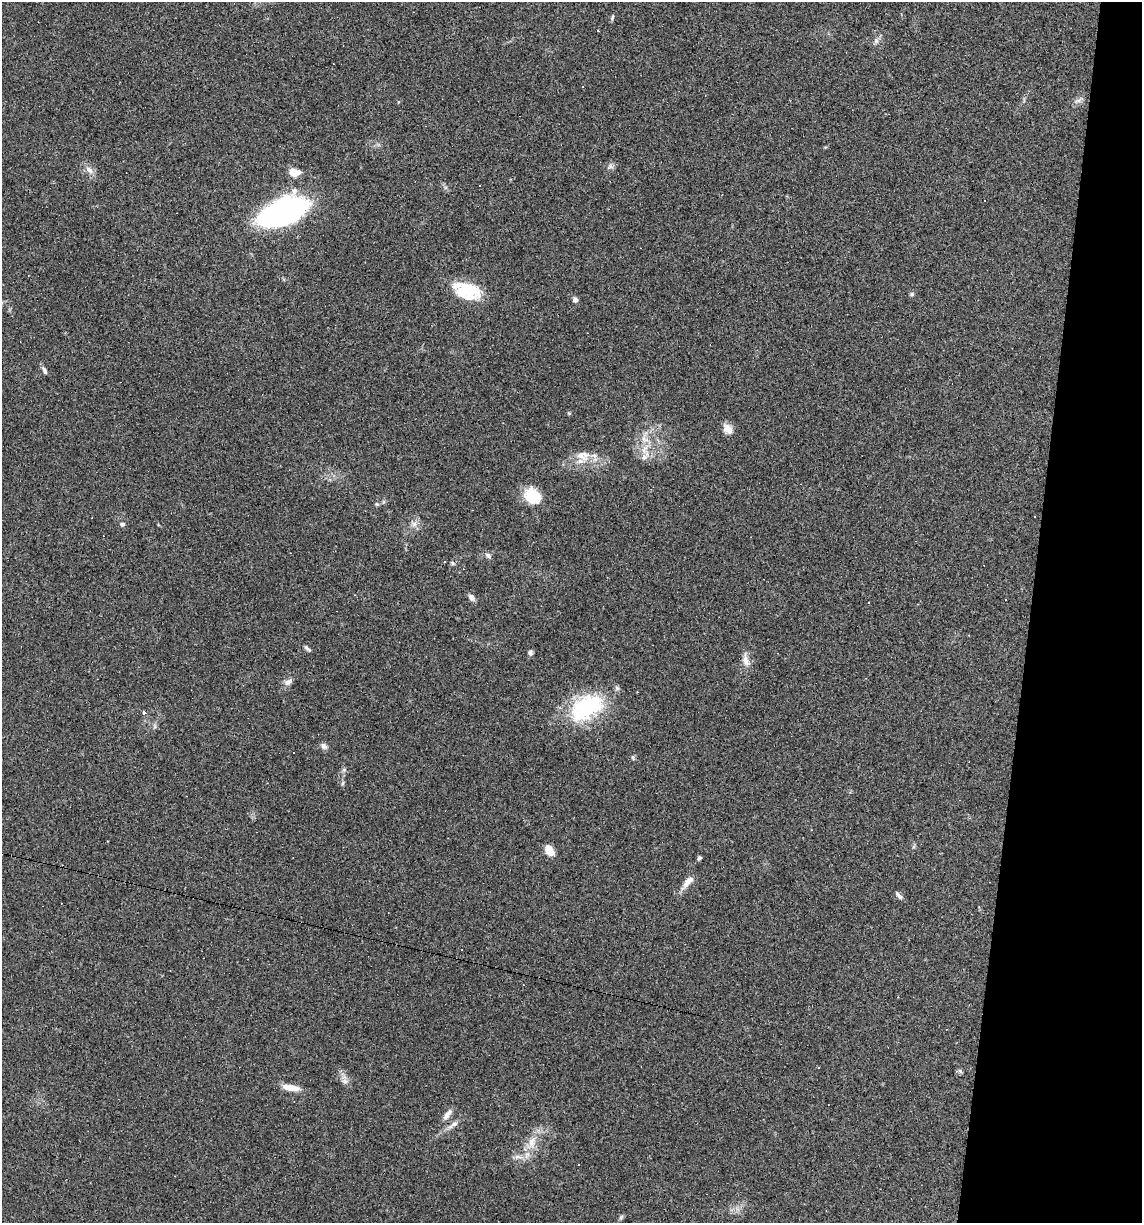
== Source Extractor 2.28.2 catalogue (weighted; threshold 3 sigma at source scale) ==
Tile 8 of 4 x 4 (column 4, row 2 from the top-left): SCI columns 3536-4675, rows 2445-3665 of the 4907 x 4887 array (HDU 1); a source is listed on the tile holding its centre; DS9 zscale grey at full resolution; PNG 1144 x 1225 px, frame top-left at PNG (2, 2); no overlay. Shown black and unused: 10% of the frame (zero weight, under 3 of 4 exposures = <1% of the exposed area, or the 3 px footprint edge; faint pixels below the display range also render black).
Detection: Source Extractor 2.28.2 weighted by HDU 2 'WHT'; one run over the whole footprint, this tile lists its part. Background 0.0582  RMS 0.0049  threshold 0.022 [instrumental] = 3 sigma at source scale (4.5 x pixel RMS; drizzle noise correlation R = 1.50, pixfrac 1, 0.05/0.05 arcsec/px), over >= 5 px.
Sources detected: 69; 14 cosmic-ray / hot-pixel residue — not listed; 5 inside a brighter listed object's ellipse — not listed separately; the other 50 listed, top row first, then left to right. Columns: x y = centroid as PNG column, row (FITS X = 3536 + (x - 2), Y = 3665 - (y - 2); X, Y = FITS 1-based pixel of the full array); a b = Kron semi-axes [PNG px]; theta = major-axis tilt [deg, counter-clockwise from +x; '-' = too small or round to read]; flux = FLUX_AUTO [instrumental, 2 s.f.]
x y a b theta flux
612 17 9 3 69 0.79
598 31 3 3 - 2.3
876 41 8 6 -87 1.5
582 86 3 3 - 0.65
1078 100 15 5 26 2
610 167 11 6 26 1.6
89 170 13 8 -41 3
293 172 9 6 -7 9.5
283 212 34 17 23 180
468 291 30 19 -9 20
912 294 6 5 - 0.79
575 300 6 5 - 1.7
44 370 11 5 -61 1.3
569 413 5 4 - 0.57
728 429 13 10 -50 4.1
645 449 17 8 70 5.1
583 456 21 16 -9 8.2
532 496 21 16 -41 13
377 504 5 5 - 0.69
122 524 8 6 -8 1.1
414 524 9 7 14 2.2
488 556 9 7 -41 1.5
444 562 3 3 - 0.55
452 563 7 5 -18 0.86
472 597 10 7 -49 1.9
307 648 10 4 -43 1.1
530 653 7 6 - 1.2
746 660 19 9 -75 3.8
288 682 12 7 27 2.4
586 707 41 26 32 45
144 712 3 3 - 3.1
324 746 9 7 -44 1.8
294 752 3 3 - 3.6
633 757 6 4 -70 0.78
344 770 7 5 67 1.1
343 783 6 4 71 0.73
549 850 12 8 -57 5.9
699 858 5 4 - 1
688 882 24 7 49 4.5
899 895 13 5 -47 1.5
462 949 3 2 - 0.45
819 1068 3 3 - 1.2
960 1071 6 5 - 0.86
345 1081 10 9 - 2.4
291 1088 21 7 -8 5.9
447 1114 17 7 55 2.9
453 1125 19 6 34 3.1
532 1143 25 12 64 9
579 1164 3 3 - 1.4
621 1218 8 5 63 0.87